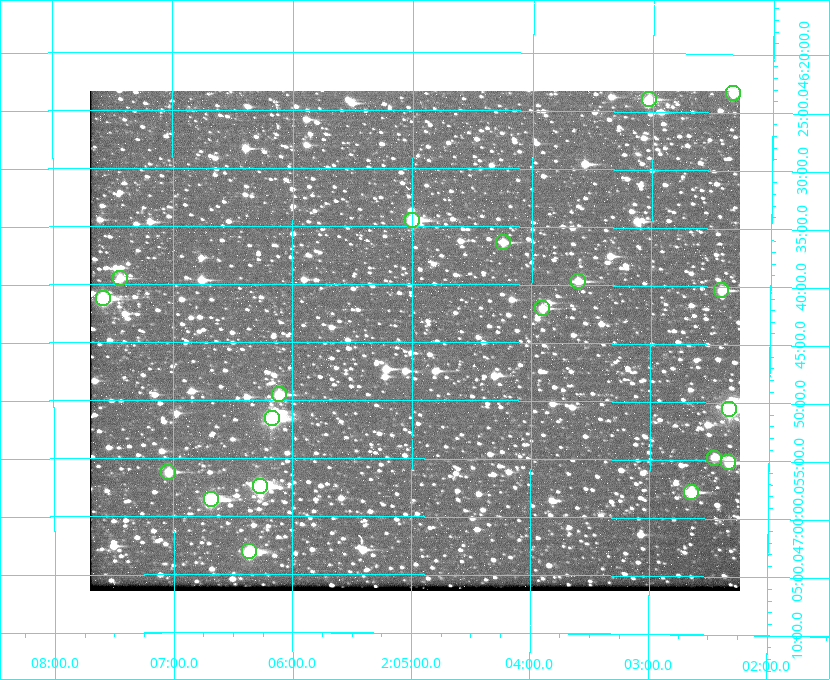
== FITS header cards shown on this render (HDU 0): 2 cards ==
NAXIS1  =                  650 / Width of table row in bytes
NAXIS2  =                  500 / Number of rows in table

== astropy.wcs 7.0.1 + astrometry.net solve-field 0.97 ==
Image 650 x 500 px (HDU 0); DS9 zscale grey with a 90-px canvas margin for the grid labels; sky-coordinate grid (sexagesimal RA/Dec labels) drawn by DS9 from the SOLVED WCS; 19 Tycho-2 reference stars matched to detected sources circled (green)
Header WCS: none
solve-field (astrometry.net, Tycho-2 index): SOLVED blind (the file carries no WCS)
Solved WCS: RA---TAN-SIP/DEC--TAN-SIP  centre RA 02:04:59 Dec +46:45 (31.24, +46.75 deg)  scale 5.16 arcsec/px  FOV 55.9' x 43.0'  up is +180 deg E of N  parity flipped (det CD > 0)
(file carries no celestial WCS; the grid is the blind solution)
Tycho-2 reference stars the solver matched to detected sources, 19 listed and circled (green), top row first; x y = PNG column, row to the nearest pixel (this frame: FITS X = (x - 90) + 1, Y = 500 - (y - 91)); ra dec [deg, ICRS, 3 dp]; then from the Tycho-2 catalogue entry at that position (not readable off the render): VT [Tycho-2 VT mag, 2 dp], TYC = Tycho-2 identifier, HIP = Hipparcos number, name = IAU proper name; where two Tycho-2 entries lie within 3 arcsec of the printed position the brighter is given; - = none
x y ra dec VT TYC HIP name
733 93 30.584 +46.389 9.10 3280-1670-1 - -
649 99 30.759 +46.399 9.94 3280-846-1 - -
412 220 31.250 +46.575 8.43 3281-919-1 - -
503 242 31.061 +46.606 9.99 3281-582-1 - -
120 278 31.860 +46.658 10.03 3281-318-1 - -
578 281 30.904 +46.661 9.60 3280-781-1 - -
721 290 30.604 +46.672 9.47 3280-908-1 - -
103 298 31.896 +46.687 8.88 3281-547-1 - -
542 308 30.978 +46.700 9.85 3281-909-1 - -
279 394 31.529 +46.825 9.32 3281-34-1 - -
729 409 30.583 +46.843 7.07 3280-746-1 9508 -
272 418 31.543 +46.860 7.50 3281-160-1 9805 -
714 458 30.615 +46.912 10.08 3284-203-1 - -
728 462 30.584 +46.919 9.47 3284-629-1 - -
168 472 31.760 +46.936 9.76 3285-99-1 - -
260 486 31.569 +46.957 8.53 3285-177-1 9816 -
691 492 30.663 +46.962 9.31 3284-347-1 - -
211 499 31.671 +46.975 8.89 3285-43-1 - -
249 551 31.591 +47.051 8.70 3285-1195-1 - -